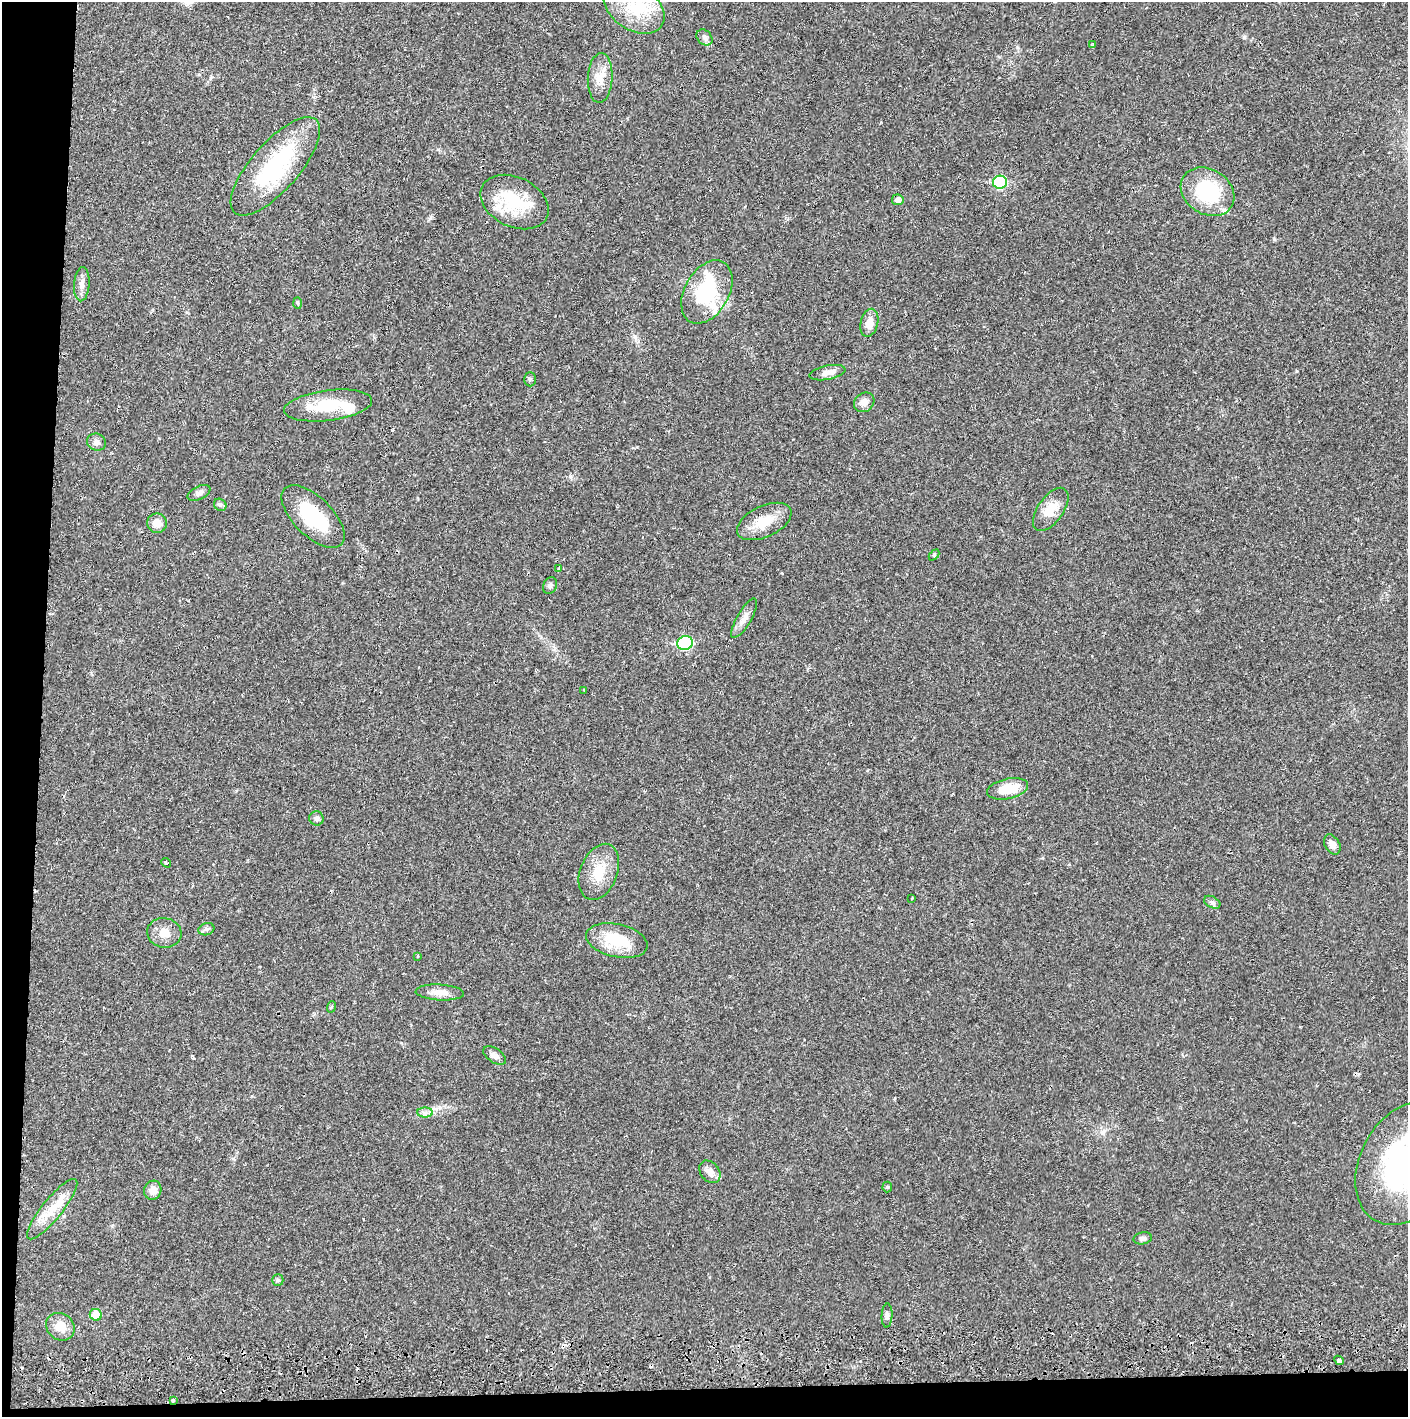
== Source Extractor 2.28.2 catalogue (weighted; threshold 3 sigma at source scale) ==
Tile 7 of 3 x 3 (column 1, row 3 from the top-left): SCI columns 4-1409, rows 72-1486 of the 4263 x 4373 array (HDU 1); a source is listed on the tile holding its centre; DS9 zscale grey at full resolution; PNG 1410 x 1419 px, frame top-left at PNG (2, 2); each listed source drawn as its Kron ellipse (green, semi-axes under 4 px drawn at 4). Shown black and unused: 5% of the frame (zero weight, under 2 of 3 exposures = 3% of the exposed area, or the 3 px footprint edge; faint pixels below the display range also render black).
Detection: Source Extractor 2.28.2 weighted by HDU 2 'WHT'; one run over the whole footprint, this tile lists its part. Background 0.0216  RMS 0.0035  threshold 0.0157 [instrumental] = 3 sigma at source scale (4.5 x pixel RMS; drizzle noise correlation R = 1.50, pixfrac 1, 0.05/0.05 arcsec/px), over >= 5 px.
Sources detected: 67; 5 cosmic-ray / hot-pixel residue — neither listed nor drawn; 5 inside a brighter listed object's ellipse — not listed separately; the other 57 listed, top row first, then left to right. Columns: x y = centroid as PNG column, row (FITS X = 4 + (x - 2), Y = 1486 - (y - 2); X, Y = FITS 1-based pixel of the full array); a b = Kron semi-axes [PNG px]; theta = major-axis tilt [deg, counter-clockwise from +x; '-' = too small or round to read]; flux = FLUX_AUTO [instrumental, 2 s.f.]
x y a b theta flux
634 7 33 22 -34 16
704 37 9 7 -46 1.3
1093 45 4 3 - 0.45
600 78 25 12 87 5.1
275 166 62 24 49 35
1000 182 7 6 - 25
1207 192 28 22 -33 23
898 200 6 5 - 1.5
514 202 36 25 -26 19
82 284 17 7 85 2.3
707 292 34 22 60 22
298 303 6 4 -88 0.51
869 323 14 8 77 4
827 373 18 7 11 2.6
530 379 7 6 - 0.72
864 402 11 9 38 2.4
328 405 44 15 7 15
96 442 9 8 - 1.5
199 493 12 6 25 1.3
220 505 6 5 - 0.77
1051 509 25 13 55 6
313 517 40 19 -44 18
764 521 29 15 25 8.1
157 523 10 9 - 3.4
934 555 6 4 46 0.52
559 569 4 3 - 1.4
550 585 9 6 66 0.99
744 618 22 7 60 2.7
685 643 8 6 21 33
584 690 3 3 - 0.23
1008 789 21 10 12 8.8
316 818 7 7 - 1.4
1332 845 11 7 -58 2.3
166 863 5 3 - 0.46
599 872 29 18 68 8.8
912 898 3 2 - 0.27
1212 902 9 5 -29 0.95
206 929 8 6 18 0.99
164 933 17 14 -8 4.3
617 941 31 16 -12 13
418 956 4 2 - 0.27
440 992 24 8 -3 3.5
331 1007 6 3 71 0.38
495 1056 13 7 -33 1.7
425 1113 8 5 -1 1.1
1407 1163 66 47 61 100
710 1172 12 9 -51 2.6
887 1187 5 5 - 0.47
153 1190 10 8 70 2.5
52 1209 38 10 51 7.4
1143 1238 9 6 10 1.1
278 1280 6 5 - 0.57
96 1315 6 5 - 6.7
887 1316 12 5 87 1.2
60 1327 15 13 -39 4.7
1339 1360 5 3 - 1.1
173 1400 3 3 - 1
Overlapping masked pixels (flux is a lower limit): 1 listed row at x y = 173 1400
Isophote crosses this tile's border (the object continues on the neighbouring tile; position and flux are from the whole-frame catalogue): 2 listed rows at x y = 634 7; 1407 1163
Unlisted compact peaks at least as high as the median listed source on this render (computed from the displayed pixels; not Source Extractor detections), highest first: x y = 1274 239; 1244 37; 1297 371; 782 573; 430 218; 637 447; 570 476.